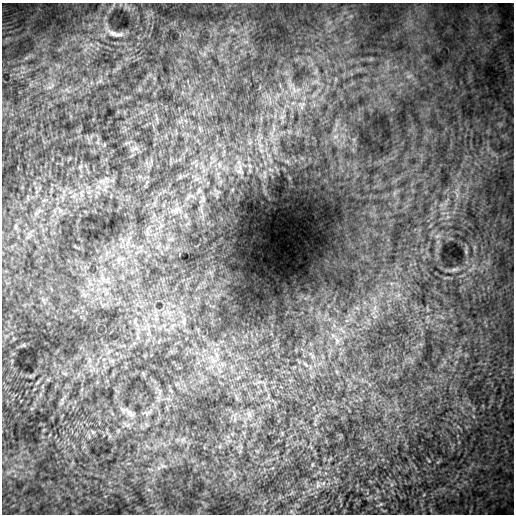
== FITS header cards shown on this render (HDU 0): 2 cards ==
NAXIS1  =                  512 / length of data axis 1
NAXIS2  =                  512 / length of data axis 2

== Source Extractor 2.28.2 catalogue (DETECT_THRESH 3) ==
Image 512 x 512 px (HDU 0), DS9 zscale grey, 1 PNG px = 1 image px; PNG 516 x 516 px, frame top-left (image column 1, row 512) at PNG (2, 3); no overlay
Background 1280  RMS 96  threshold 287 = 3 sigma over >= 5 px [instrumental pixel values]
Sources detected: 21; all 21 listed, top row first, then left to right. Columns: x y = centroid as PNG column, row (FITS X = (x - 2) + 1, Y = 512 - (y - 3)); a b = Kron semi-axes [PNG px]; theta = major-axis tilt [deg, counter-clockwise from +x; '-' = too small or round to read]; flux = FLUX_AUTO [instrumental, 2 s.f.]
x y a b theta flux
112 33 13 7 -23 33000
294 89 12 5 -64 35000
303 104 11 7 11 35000
135 149 11 5 19 20000
219 164 10 5 -64 23000
240 172 11 5 -12 23000
101 181 9 5 24 22000
188 198 9 4 55 16000
202 200 12 7 46 24000
177 210 14 10 23 61000
147 233 9 4 -81 18000
118 259 7 4 -73 15000
454 269 7 4 19 13000
102 279 7 4 -71 16000
184 322 9 4 82 17000
337 340 9 7 -88 30000
24 345 5 3 - 5400
213 360 14 7 -51 59000
130 413 19 7 -45 42000
249 414 7 4 -72 16000
93 432 6 4 -45 9500